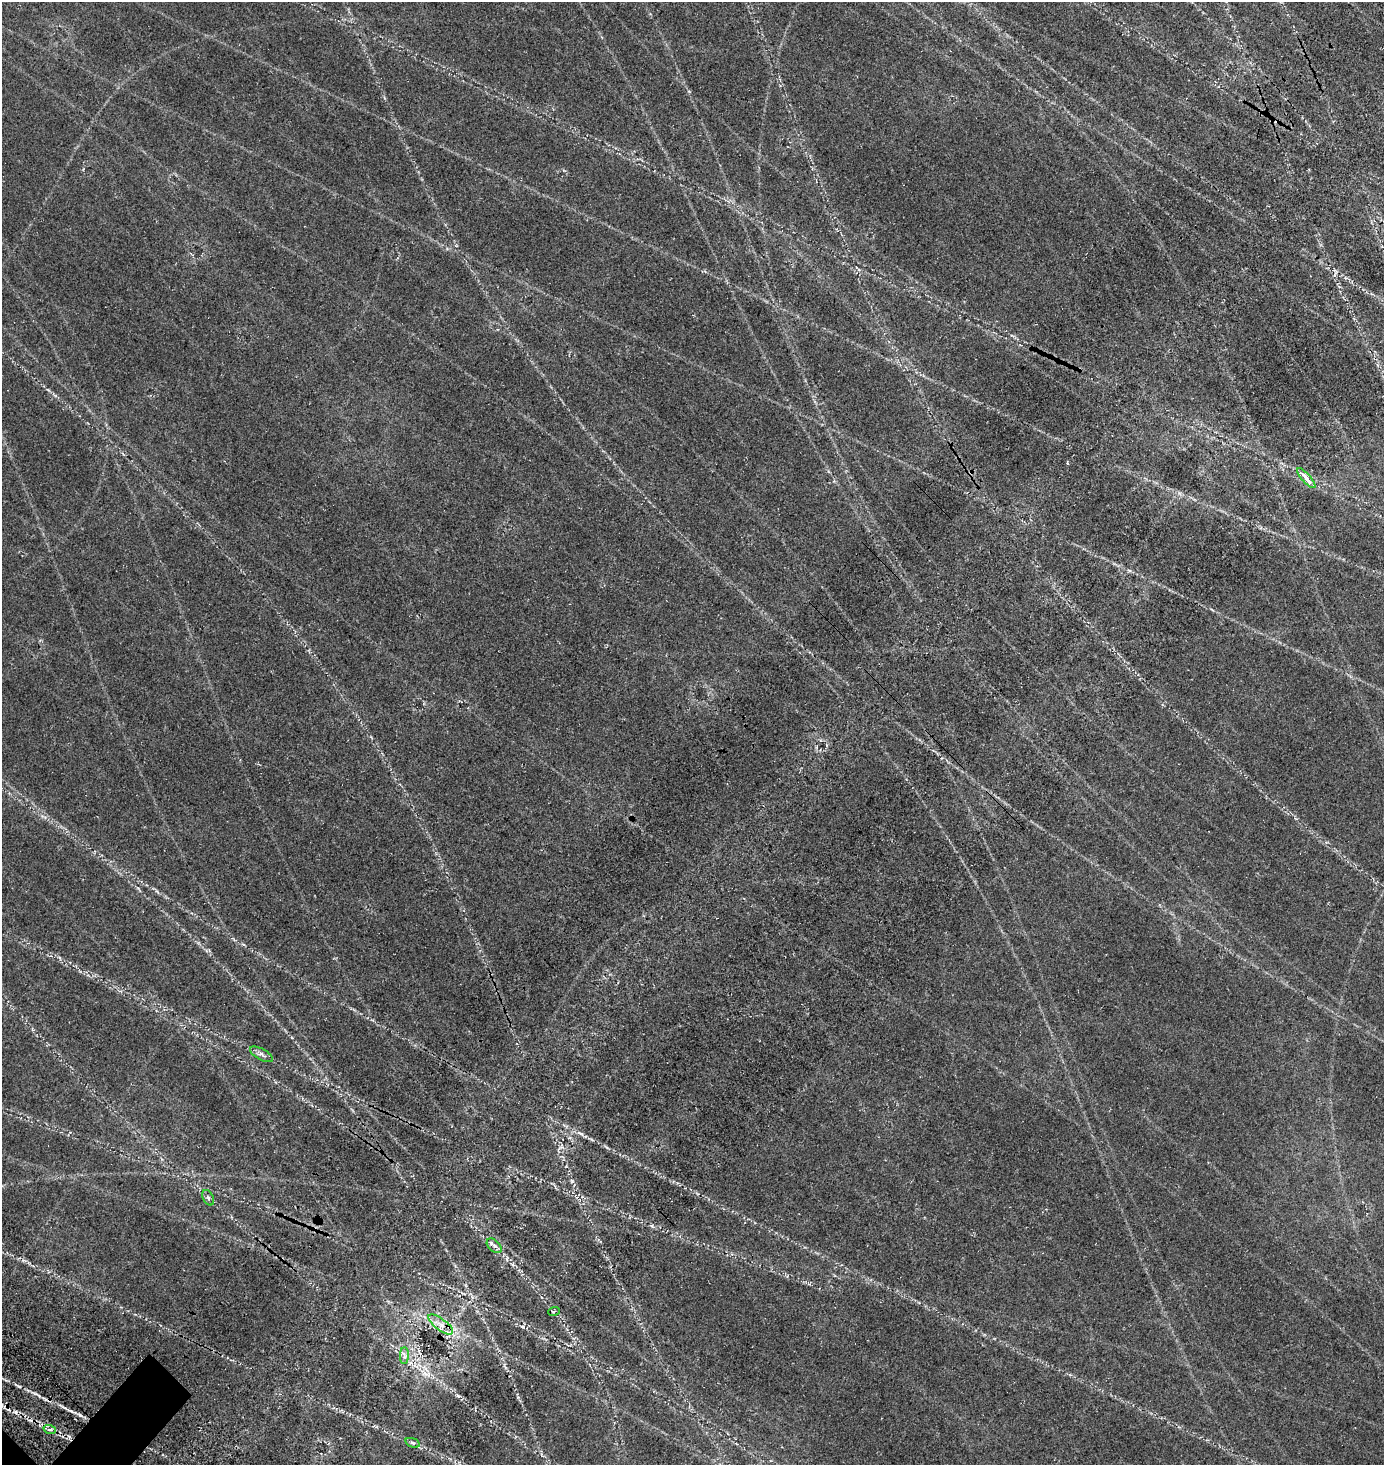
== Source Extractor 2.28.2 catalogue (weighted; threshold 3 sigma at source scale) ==
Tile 10 of 4 x 4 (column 2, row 3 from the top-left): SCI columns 1662-3043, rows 1713-3175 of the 6331 x 6330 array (HDU 1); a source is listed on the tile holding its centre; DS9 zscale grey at full resolution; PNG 1386 x 1467 px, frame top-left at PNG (2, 2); each listed source drawn as its Kron ellipse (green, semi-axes under 4 px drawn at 4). Shown black and unused: <1% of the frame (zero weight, under 3 of 5 exposures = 11% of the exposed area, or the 3 px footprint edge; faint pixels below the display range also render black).
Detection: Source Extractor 2.28.2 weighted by HDU 2 'WHT'; one run over the whole footprint, this tile lists its part. Background 0.14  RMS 0.026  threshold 0.115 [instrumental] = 3 sigma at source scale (4.5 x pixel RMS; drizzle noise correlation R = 1.50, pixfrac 1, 0.05/0.05 arcsec/px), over >= 5 px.
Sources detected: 13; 2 cosmic-ray / hot-pixel residue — neither listed nor drawn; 2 inside a brighter listed object's ellipse — not listed separately; the other 9 listed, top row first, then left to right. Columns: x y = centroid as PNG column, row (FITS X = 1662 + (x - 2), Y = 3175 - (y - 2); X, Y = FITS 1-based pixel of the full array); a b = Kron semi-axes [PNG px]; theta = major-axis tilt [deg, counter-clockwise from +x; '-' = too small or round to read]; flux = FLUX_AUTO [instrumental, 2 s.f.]
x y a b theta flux
1306 478 13 4 -48 33
261 1054 13 5 -29 9.1
208 1198 8 5 -62 5.6
494 1246 9 5 -44 8.5
554 1311 6 3 20 2.9
441 1324 15 6 -36 18
404 1356 8 4 89 6.9
50 1430 6 4 -19 5.3
412 1443 7 4 -20 4.8